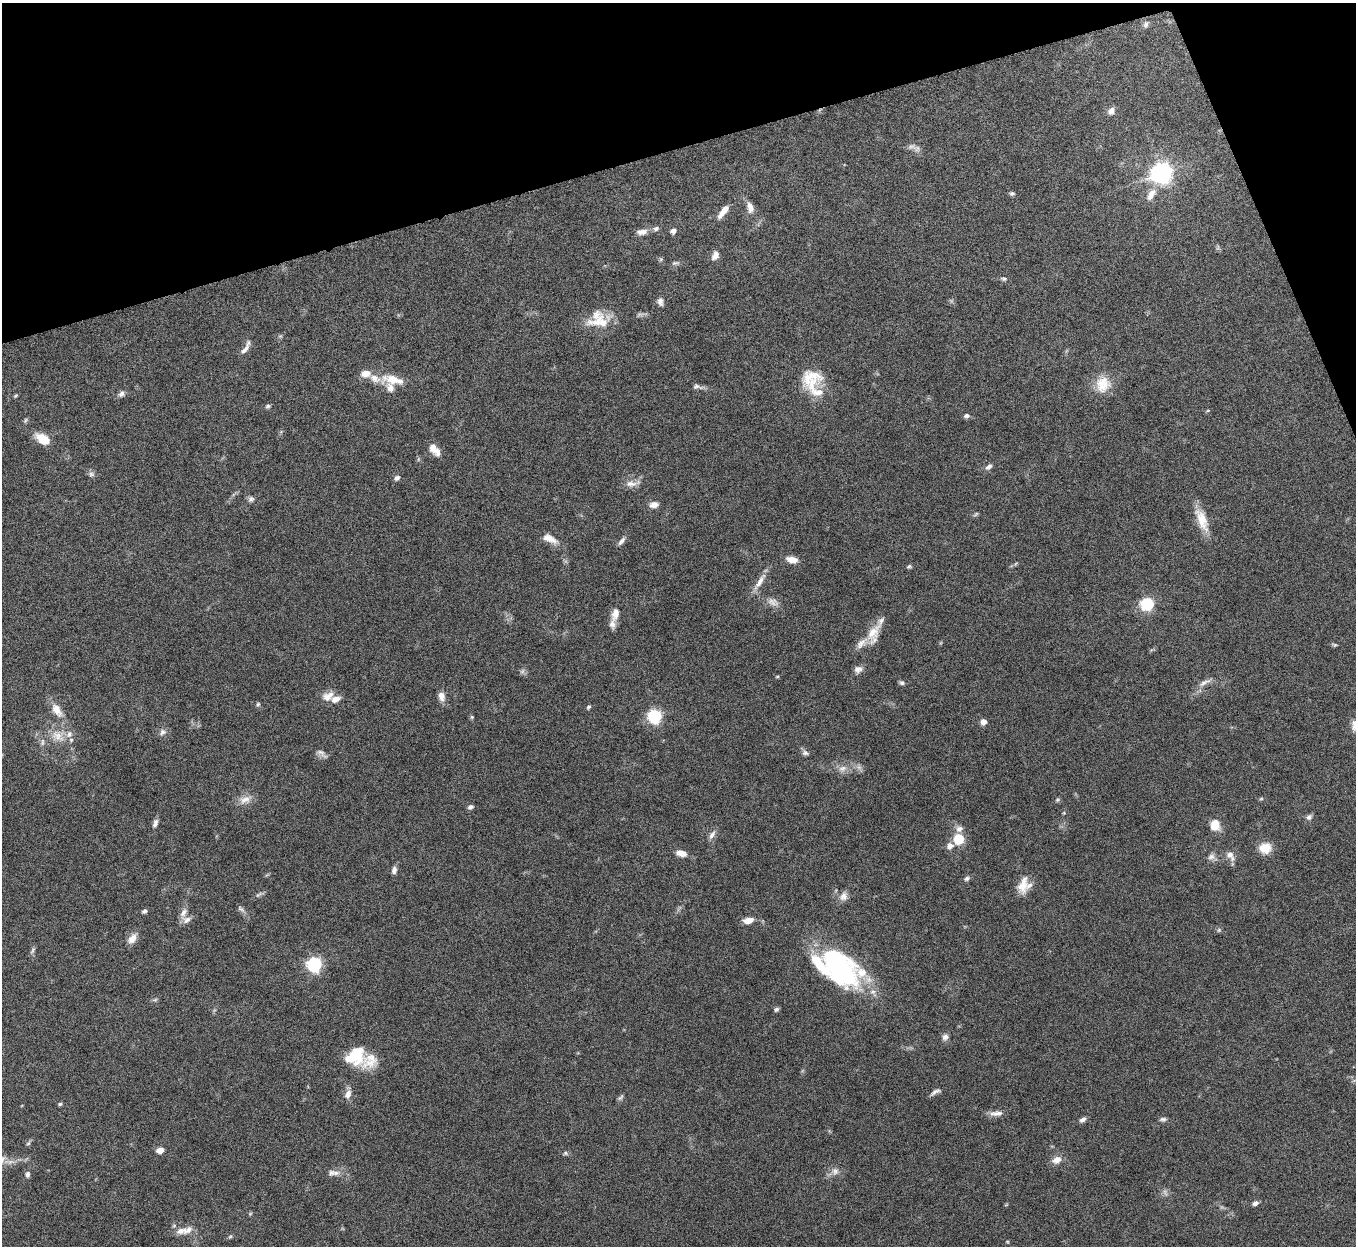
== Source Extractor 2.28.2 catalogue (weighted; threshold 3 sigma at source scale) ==
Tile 3 of 4 x 4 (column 3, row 1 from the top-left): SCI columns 2710-4063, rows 3885-5128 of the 5422 x 5406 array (HDU 1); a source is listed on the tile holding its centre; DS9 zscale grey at full resolution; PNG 1358 x 1248 px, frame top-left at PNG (2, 3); no overlay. Shown black and unused: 14% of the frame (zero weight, under 8 of 15 exposures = <1% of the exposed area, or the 3 px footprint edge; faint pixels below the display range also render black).
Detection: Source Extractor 2.28.2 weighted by HDU 2 'WHT'; one run over the whole footprint, this tile lists its part. Background 0.162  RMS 0.0048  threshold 0.0197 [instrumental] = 3 sigma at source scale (4.09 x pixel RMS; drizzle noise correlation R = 1.36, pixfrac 0.8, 0.05/0.05 arcsec/px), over >= 5 px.
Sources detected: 136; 4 too faint to see at this stretch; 1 inside a brighter object's white glare — not listed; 20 inside a brighter listed object's ellipse — not listed separately; the other 111 listed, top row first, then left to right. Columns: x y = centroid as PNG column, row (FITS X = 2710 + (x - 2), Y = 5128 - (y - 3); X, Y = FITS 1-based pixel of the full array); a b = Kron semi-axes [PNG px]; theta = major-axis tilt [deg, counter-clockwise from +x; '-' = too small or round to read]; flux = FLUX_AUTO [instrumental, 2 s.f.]
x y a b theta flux
1146 24 9 7 78 1.3
1111 111 9 7 64 2.1
912 146 15 8 -8 2.3
1162 173 8 8 - 170
1012 193 7 5 8 0.83
1151 194 19 9 57 4.3
750 207 15 8 -75 3.2
723 211 18 6 53 4.5
656 229 8 6 18 1.3
673 231 6 5 - 2.2
642 232 14 7 5 3
715 255 12 8 63 2.6
661 259 6 5 - 0.67
675 263 11 5 11 1.1
1004 279 9 5 -17 0.94
660 301 11 7 -86 1.9
598 321 30 11 25 7.6
246 348 21 6 59 2.6
811 376 32 20 18 13
393 380 32 12 -8 9.4
1103 384 22 20 67 9.3
697 386 14 6 -10 1.6
122 394 9 6 45 1.6
15 396 7 4 32 0.52
268 406 6 5 - 0.8
966 416 7 6 - 1.2
43 439 16 9 -32 8.1
434 450 16 8 -49 4.2
989 467 10 6 42 1.6
91 474 8 6 -15 1.3
397 478 8 5 42 1.2
632 483 22 8 7 3.4
251 499 8 7 - 1.3
654 505 10 7 5 2.7
1202 520 32 12 -68 8.8
549 539 20 9 -25 4.5
621 541 12 6 50 1.6
792 560 13 7 -12 4
909 566 6 5 - 0.75
760 582 28 7 57 4.5
773 602 17 10 -22 3.3
1147 604 7 6 - 40
615 614 19 10 73 4.1
873 633 27 14 61 8
1335 645 6 5 - 0.61
858 669 11 8 21 2.1
522 671 7 6 - 1.1
777 676 5 3 - 0.45
1204 682 20 6 26 2.6
902 683 7 6 - 0.95
328 696 17 12 26 4.5
441 696 12 8 -74 2.8
258 704 6 5 - 0.69
588 707 6 5 - 0.73
57 710 22 11 -57 5.9
655 716 7 6 - 53
472 717 5 5 - 0.57
983 722 6 5 - 2.9
1355 725 17 10 86 4.1
162 732 8 7 - 1.7
57 736 21 13 -36 7.5
322 753 19 6 -38 1.8
805 753 10 6 -10 1.4
842 768 12 8 17 2.9
1261 799 6 4 2 0.54
245 800 18 10 22 4.1
1057 800 6 5 - 0.69
471 807 7 5 22 1.1
1309 817 9 7 38 1.3
155 823 11 6 67 1.6
1215 825 12 10 86 6.5
712 835 14 6 58 2
958 839 12 12 - 8.1
1265 848 14 12 10 6.3
681 853 11 6 -14 4.2
1230 855 14 9 -61 3.1
1212 857 13 8 -18 2.2
394 870 9 6 80 1.8
967 878 8 5 33 1.1
1023 885 23 12 78 6
258 895 11 4 40 1.1
843 896 12 10 69 2.8
144 911 6 5 - 0.97
186 920 13 10 -7 2.5
748 920 11 7 12 3.7
1219 930 6 5 - 0.73
132 939 15 9 54 3.5
33 950 11 4 64 1
314 964 7 6 - 71
839 967 50 29 -45 73
155 1000 7 4 19 0.7
776 1009 7 5 43 0.86
945 1037 9 8 - 1.6
355 1055 24 18 44 16
935 1092 15 5 30 1.5
348 1094 13 8 65 2.7
620 1097 10 5 41 0.85
60 1104 6 5 - 0.64
996 1113 19 7 3 2.7
1163 1119 9 6 1 1.1
1083 1120 9 5 28 1.4
28 1143 7 5 30 0.75
160 1150 7 6 - 2.8
565 1153 6 5 - 0.8
1057 1160 12 9 28 3.5
835 1171 11 10 - 2.6
335 1173 12 8 2 2.4
27 1174 8 6 90 1.2
1255 1203 8 5 26 1.5
181 1231 16 9 15 3.8
230 1236 6 4 30 0.62
Isophote crosses this tile's border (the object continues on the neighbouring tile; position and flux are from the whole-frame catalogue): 1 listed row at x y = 1355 725